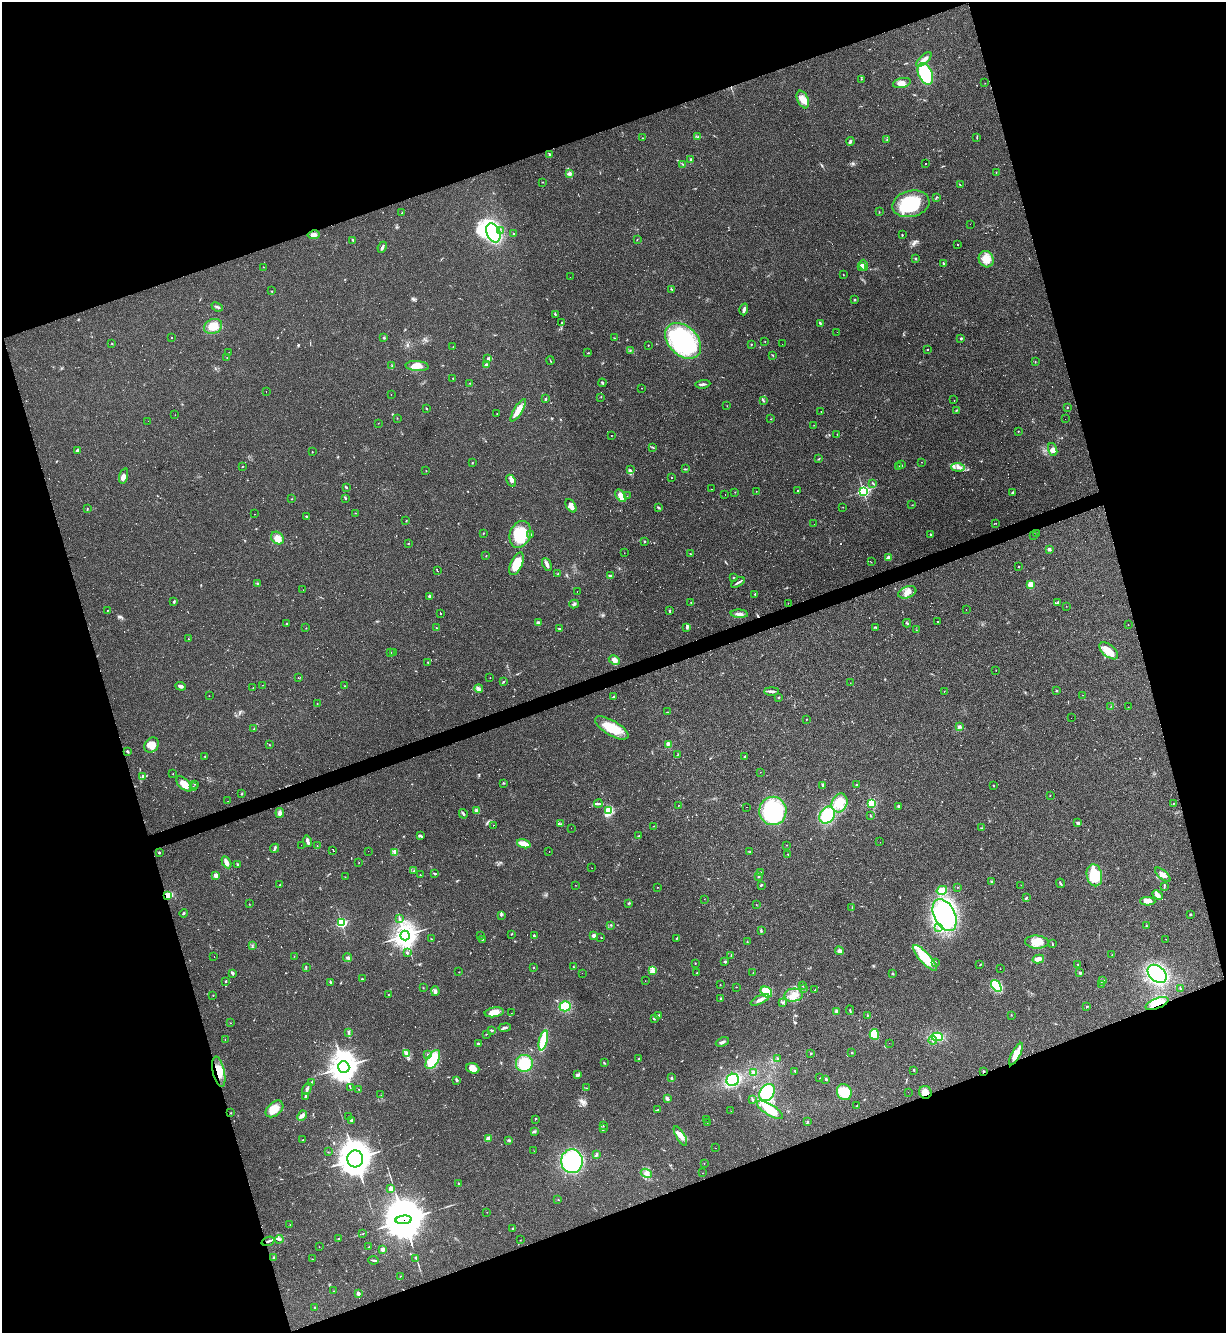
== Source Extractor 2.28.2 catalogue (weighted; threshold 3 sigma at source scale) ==
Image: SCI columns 146-5040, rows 1-5323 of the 5310 x 5323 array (HDU 1 of 3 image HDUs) = the unmasked area's bounding box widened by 8 px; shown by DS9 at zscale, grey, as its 4 x 4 block average (DS9 zoom 1 of the averaged frame): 1 PNG px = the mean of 4 x 4 image px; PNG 1228 x 1335 px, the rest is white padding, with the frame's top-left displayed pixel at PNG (2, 2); every listed detection drawn as its Kron ellipse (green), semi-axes under 4 PNG px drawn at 4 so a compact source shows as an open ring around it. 38% of this frame is shown black and not used: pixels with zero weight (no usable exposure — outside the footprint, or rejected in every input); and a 3 px margin inside the footprint's outer edge (the drizzle kernel's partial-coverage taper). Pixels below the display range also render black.
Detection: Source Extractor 2.28.2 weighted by HDU 2 'WHT'. Background 0.0585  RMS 0.0068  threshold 0.0307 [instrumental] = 3 sigma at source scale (4.5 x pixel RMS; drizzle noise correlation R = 1.50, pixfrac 1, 0.05/0.05 arcsec/px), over >= 5 px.
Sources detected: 746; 10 too faint to see at this stretch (4 x 4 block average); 2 inside a brighter object's white glare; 171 cosmic-ray / hot-pixel residue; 1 long thin detection or spike segment (spike, bleed or trail) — neither listed nor drawn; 13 coinciding with a brighter row at this scale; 24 inside a brighter listed object's ellipse — not listed separately; of the other 525, all 500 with FLUX_AUTO >= 0.643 (the completeness limit of this list) listed and drawn (25 fainter detections not listed), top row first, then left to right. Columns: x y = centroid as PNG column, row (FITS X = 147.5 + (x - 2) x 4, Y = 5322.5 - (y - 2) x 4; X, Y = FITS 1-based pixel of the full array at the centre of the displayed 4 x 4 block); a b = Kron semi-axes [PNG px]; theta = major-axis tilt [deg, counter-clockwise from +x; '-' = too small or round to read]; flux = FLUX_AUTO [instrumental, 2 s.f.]
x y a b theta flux
924 59 9 3 43 19
925 74 11 7 -66 230
861 79 2 2 - 1.3
902 83 9 5 11 25
985 83 2 2 - 0.82
803 100 9 5 -65 34
698 137 3 2 - 2.9
977 137 4 2 - 2.6
642 138 2 2 - 1.4
887 139 2 2 - 1.5
850 141 4 2 - 4.7
550 154 4 2 - 4.9
691 159 3 2 - 3.6
683 164 2 2 - 1.6
926 164 2 2 - 170
996 172 2 2 - 1.4
569 174 3 2 - 5.6
542 182 2 2 - 1.6
960 185 2 2 - 1.4
936 198 2 2 - 2.9
911 204 19 13 14 210
879 212 2 2 - 2.1
402 213 2 2 - 2
970 224 2 2 - 0.65
500 231 2 2 - 1.9
493 233 10 6 -68 300
514 233 2 2 - 1.8
314 235 6 4 9 15
902 235 2 2 - 2.7
637 239 2 2 - 1.5
353 240 3 2 - 5.8
957 245 2 2 - 95
382 247 5 2 - 10
916 259 2 2 - 14
986 259 8 7 - 50
943 263 2 2 - 12
864 265 5 3 - 8.6
862 266 2 2 - 24
263 267 2 2 - 0.95
843 275 2 2 - 1.3
570 277 2 2 - 3.6
672 289 3 2 - 2.2
271 291 2 2 - 1.6
855 300 2 2 - 3.3
217 307 6 2 -23 7.4
744 309 6 2 73 13
555 314 3 2 - 3.6
562 323 2 2 - 2
820 323 3 2 - 3.4
213 326 9 7 21 58
837 332 2 2 - 0.98
172 338 2 2 - 3.6
384 338 2 2 - 7.9
614 338 2 2 - 1.7
961 338 2 2 - 4.1
683 341 21 14 -45 540
765 341 2 2 - 1.4
112 344 2 2 - 1.9
751 344 2 2 - 3.2
782 344 2 2 - 3.3
648 345 2 2 - 1.9
453 347 2 2 - 1.1
927 350 2 2 - 1.6
630 351 2 2 - 1.6
229 352 2 2 - 0.77
588 353 2 2 - 1.7
773 355 2 2 - 2.2
227 358 2 2 - 0.97
488 359 3 2 - 11
550 360 4 2 - 3
1035 362 2 2 - 1.5
486 365 3 2 - 10
392 366 2 2 - 2
417 366 11 5 -4 41
453 378 2 2 - 1.6
470 383 2 2 - 2.1
602 383 4 2 - 4.5
703 384 7 2 7 9.8
641 388 2 2 - 0.91
266 391 2 2 - 1.5
391 394 2 2 - 1
601 397 2 2 - 1.5
545 399 3 2 - 4
763 400 3 2 - 3.7
954 400 2 2 - 1.2
727 406 2 2 - 1
1067 407 2 2 - 3.5
426 408 4 2 - 2.5
518 410 13 4 59 45
956 410 2 2 - 1.8
821 412 2 2 - 1.1
497 414 2 2 - 0.92
175 415 2 2 - 0.76
397 418 2 2 - 1
771 419 2 2 - 1.9
1065 419 2 2 - 2
148 421 2 2 - 3.1
378 423 2 2 - 0.84
814 425 2 2 - 0.86
1018 431 2 2 - 3.2
837 434 2 2 - 2.6
611 435 2 2 - 1.1
653 447 3 2 - 2.9
77 450 3 2 - 9.2
1053 450 7 3 -70 13
312 452 2 2 - 1.8
819 459 3 2 - 2.6
922 462 2 2 - 0.68
472 463 2 2 - 2
901 465 2 2 - 2.2
898 466 2 2 - 2.4
242 467 2 2 - 1.9
958 467 6 2 -3 12
685 469 3 2 - 3
630 470 3 2 - 4.8
426 471 2 2 - 1.5
124 476 8 3 73 16
671 478 2 2 - 2
511 481 6 3 -62 13
873 483 3 2 - 3.6
346 488 3 2 - 3.3
711 489 2 2 - 1.2
756 491 2 2 - 0.82
798 491 2 2 - 2.9
863 491 2 2 - 870
735 492 2 2 - 1.1
1013 493 2 2 - 37
725 494 2 2 - 2.7
621 496 7 3 -53 44
627 496 2 2 - 0.94
345 498 2 2 - 4.4
291 499 2 2 - 1.8
912 505 2 2 - 1.1
571 506 7 4 -57 21
659 507 3 2 - 3.9
843 507 2 2 - 0.76
87 509 2 2 - 1.6
355 513 2 2 - 1.1
254 514 2 2 - 2.7
307 517 3 2 - 5.5
406 521 2 2 - 1.8
996 523 2 2 - 1.5
814 524 2 2 - 0.76
483 533 3 2 - 2
1036 533 2 2 - 0.89
520 534 14 10 68 150
930 534 2 2 - 3.7
531 535 2 2 - 2
1034 536 2 2 - 1.7
277 538 7 5 -40 34
645 541 2 2 - 200
408 543 2 2 - 1.3
1049 549 4 3 - 6.9
624 553 2 2 - 0.87
690 554 3 2 - 2.2
486 556 2 2 - 1.8
889 557 3 2 - 7.5
871 562 2 2 - 1.4
517 564 12 5 65 88
547 564 7 3 -65 13
1018 567 2 2 - 4.7
437 570 2 2 - 140
558 574 2 2 - 1.9
611 576 4 2 - 9.5
733 577 2 2 - 1.7
738 582 8 2 31 8.6
257 583 2 2 - 3
1031 584 2 2 - 180
303 590 2 2 - 0.68
577 592 2 2 - 2.9
907 592 9 5 20 29
755 594 2 2 - 5.6
430 596 3 3 - 7.6
174 602 3 2 - 4.2
691 602 3 2 - 1.6
788 603 2 2 - 0.82
1057 603 4 2 - 4.4
574 604 5 2 - 5.4
1066 606 2 2 - 0.75
966 609 2 2 - 2.3
107 611 3 2 - 1.9
670 611 3 2 - 4
440 613 3 2 - 270
739 614 8 3 -4 15
937 621 2 2 - 57
287 623 2 2 - 8
538 623 4 3 - 9.3
907 623 4 2 - 4.2
1128 625 2 2 - 1.3
875 627 3 2 - 3.2
306 628 2 2 - 1.5
436 628 2 2 - 1.7
687 628 4 2 - 5.7
559 629 3 2 - 4.1
916 630 2 2 - 0.75
188 639 2 2 - 3.5
1109 651 11 6 -39 52
391 652 2 2 - 1.5
394 652 2 2 - 38
614 660 6 3 -27 22
428 662 2 2 - 8.9
996 670 2 2 - 1.2
298 678 2 2 - 1.2
490 678 2 2 - 0.89
503 682 3 2 - 2.7
850 683 2 2 - 0.95
262 685 2 2 - 1.1
181 686 5 3 - 10
345 686 2 2 - 1.4
253 688 2 2 - 2.9
479 689 4 3 - 8.4
771 691 7 2 0 9.2
944 691 2 2 - 0.93
1056 691 2 2 - 3.1
1082 695 2 2 - 0.79
209 696 2 2 - 0.98
613 697 2 2 - 3.4
778 697 2 2 - 3.3
317 703 2 2 - 1.8
1111 706 2 2 - 0.97
1128 707 2 2 - 0.95
667 712 2 2 - 1.4
1071 718 2 2 - 0.72
807 719 2 2 - 1.3
960 727 3 3 - 6.7
612 728 19 7 -30 100
254 729 3 2 - 3.7
668 744 3 3 - 6.4
151 745 8 6 51 32
270 745 2 2 - 2.3
128 751 3 2 - 6.1
678 754 4 2 - 3.5
205 756 2 2 - 2.6
745 756 2 2 - 13
760 772 2 2 - 0.82
173 774 2 2 - 0.88
143 776 3 2 - 6.1
503 783 3 2 - 3.7
184 784 9 5 -43 47
194 784 2 2 - 1.5
823 785 4 2 - 5.2
856 785 2 2 - 2.1
993 785 2 2 - 2
193 787 3 2 - 2.5
242 794 2 2 - 2.2
1050 795 2 2 - 1.2
228 801 2 2 - 1.1
839 803 10 7 69 48
872 803 2 2 - 430
1174 803 2 2 - 1.3
598 804 4 2 - 7.4
679 805 2 2 - 1
899 806 3 3 - 6.1
747 807 2 2 - 8.5
476 810 4 3 - 7.1
609 811 3 2 - 240
773 811 14 13 - 460
280 813 5 3 - 14
463 814 5 2 - 6.9
827 815 9 7 58 170
870 815 3 2 - 2.5
1078 823 2 2 - 8.5
561 824 2 2 - 1.3
494 825 2 2 - 25
654 826 2 2 - 1.6
571 828 2 2 - 6.9
981 828 3 2 - 2.8
421 836 3 2 - 4.3
638 836 3 2 - 2
308 841 6 2 -77 18
880 842 2 2 - 3.4
524 844 7 3 -18 43
301 845 2 2 - 0.98
787 845 2 2 - 0.78
317 846 2 2 - 0.98
275 848 4 2 - 8.3
333 850 2 2 - 100
368 851 2 2 - 5.2
750 851 2 2 - 1.7
395 852 3 2 - 5.6
549 852 2 2 - 87
159 853 2 2 - 4.1
788 854 2 2 - 1.5
226 862 6 3 -61 17
359 862 2 2 - 1.1
238 864 2 2 - 3.5
592 868 2 2 - 0.95
414 871 3 2 - 2.2
760 873 3 2 - 4
435 874 3 2 - 4.9
216 875 2 2 - 73
420 875 2 2 - 1.9
1094 875 11 7 -79 140
1163 875 9 3 -41 22
345 877 2 2 - 1.6
759 877 2 2 - 2.3
991 881 3 2 - 3.1
1060 883 5 2 - 5.7
280 885 2 2 - 1.2
575 885 2 2 - 0.8
761 885 3 2 - 4.5
1021 885 2 2 - 0.66
657 887 2 2 - 1.9
957 887 2 2 - 1.4
1164 887 3 2 - 3.2
942 890 5 4 - 37
168 895 3 3 - 31
1158 895 6 3 -45 23
1027 897 3 2 - 3.7
704 899 2 2 - 0.67
1148 901 7 4 -2 22
629 903 3 2 - 4.1
249 904 2 2 - 1.3
756 904 2 2 - 1.1
852 907 2 2 - 1.3
183 913 4 2 - 3.9
1190 914 2 2 - 2.7
501 915 2 2 - 2.8
944 915 17 10 -64 520
399 918 2 2 - 2
341 922 2 2 - 630
611 925 2 2 - 3
1146 926 2 2 - 1.5
938 927 2 2 - 2
761 931 3 2 - 4.7
511 934 2 2 - 2.4
405 935 5 4 - 3300
480 936 3 2 - 3.8
534 936 3 2 - 3.4
594 936 2 2 - 66
601 938 2 2 - 1.1
431 939 2 2 - 2.4
482 939 2 2 - 2.5
676 939 2 2 - 2.5
1166 939 2 2 - 0.94
747 941 2 2 - 1.3
1037 942 12 6 -3 49
1052 944 3 2 - 2.4
252 946 2 2 - 2
839 951 4 3 - 13
407 953 2 2 - 4.6
731 955 2 2 - 1.5
1112 955 2 2 - 1.2
294 956 2 2 - 1.1
214 957 2 2 - 1.3
347 958 4 3 - 6.9
925 958 17 5 -47 130
1038 959 6 3 13 26
725 962 2 2 - 5.4
935 962 2 2 - 2.1
695 963 2 2 - 1.7
1078 964 2 2 - 1.9
980 965 4 2 - 2.4
306 967 2 2 - 1.6
573 967 2 2 - 3.6
534 968 3 2 - 1.5
1000 969 2 2 - 0.76
652 970 4 3 - 12
459 972 2 2 - 1.5
753 972 2 2 - 0.79
232 973 3 2 - 7.8
582 973 2 2 - 1.4
697 973 2 2 - 1.1
1080 973 3 2 - 4.4
893 974 2 2 - 2.5
1157 974 11 7 -40 410
362 979 2 2 - 3.4
226 981 2 2 - 3
645 981 2 2 - 0.64
1103 981 3 2 - 3.7
330 982 3 2 - 3.2
1101 984 2 2 - 2.2
720 985 2 2 - 2.7
802 986 2 2 - 1.2
996 986 7 3 -54 92
736 987 2 2 - 1.7
423 988 2 2 - 1.9
803 988 2 2 - 2
1180 989 3 2 - 1.9
815 990 2 2 - 1.5
435 991 5 3 - 9.8
766 992 6 5 - 95
388 994 2 2 - 1.5
213 995 2 2 - 1.6
794 995 9 6 7 36
721 998 2 2 - 11
760 1000 10 3 25 19
783 1003 3 2 - 4.3
1157 1003 12 5 22 55
565 1006 5 5 - 99
1087 1007 3 2 - 3.6
850 1010 4 2 - 4.3
837 1011 3 3 - 7.5
494 1012 9 5 8 41
511 1013 2 2 - 0.84
659 1015 3 2 - 3.2
867 1015 2 2 - 2
1011 1015 2 2 - 1.7
654 1018 3 2 - 5.3
230 1023 2 2 - 1.5
505 1027 6 2 10 8.6
492 1030 3 2 - 5.2
349 1033 3 2 - 3.3
486 1034 2 2 - 1.9
874 1034 5 4 - 67
937 1037 6 4 -4 86
225 1039 2 2 - 0.97
543 1040 10 3 76 210
933 1040 4 2 - 5.7
722 1042 7 2 22 12
889 1043 2 2 - 0.88
478 1044 3 3 - 8.5
407 1053 3 3 - 6.7
811 1053 2 2 - 2.7
852 1053 2 2 - 2
1016 1054 12 3 63 65
428 1055 3 2 - 4.5
638 1059 3 2 - 2.1
778 1059 2 2 - 6.1
433 1060 11 5 58 150
524 1063 8 8 - 110
604 1063 3 2 - 2.9
344 1067 6 5 - 4300
473 1068 6 5 - 38
914 1070 2 2 - 3.1
795 1071 3 2 - 3
984 1071 3 2 - 3.2
219 1072 15 6 -77 64
754 1073 2 2 - 12
578 1075 4 3 - 11
671 1078 2 2 - 6.3
820 1078 2 2 - 1.7
826 1079 3 2 - 6
457 1080 4 2 - 4.3
733 1080 6 6 - 140
311 1082 3 2 - 3.4
350 1087 2 2 - 1.5
587 1088 2 2 - 1.7
307 1089 7 3 61 12
359 1090 2 2 - 1.5
844 1092 8 7 - 95
908 1092 2 2 - 0.88
925 1092 6 6 - 32
767 1093 9 7 55 210
381 1095 2 2 - 2
306 1096 3 2 - 7
667 1099 3 2 - 12
752 1099 4 2 - 4.4
856 1106 2 2 - 2.6
274 1109 10 6 41 56
657 1110 4 2 - 4.2
770 1110 15 5 -31 76
731 1111 2 2 - 0.91
231 1113 2 2 - 1.3
302 1116 5 3 - 15
349 1116 2 2 - 1.3
535 1119 2 2 - 1.7
707 1119 2 2 - 0.73
351 1120 4 2 - 4.7
807 1121 3 2 - 3
707 1123 2 2 - 2.2
603 1125 2 2 - 1.7
603 1129 3 2 - 4
534 1131 3 2 - 4.3
680 1136 11 3 -59 26
488 1139 2 2 - 92
303 1140 2 2 - 1.9
509 1140 3 2 - 4
715 1148 2 2 - 21
534 1151 2 2 - 0.73
328 1152 2 2 - 1.1
596 1155 3 2 - 5.3
355 1159 8 8 - 6200
572 1161 12 11 - 400
704 1163 2 2 - 1.7
646 1173 6 4 -26 14
702 1173 2 2 - 0.69
458 1183 3 2 - 2.9
391 1189 2 2 - 75
558 1200 2 2 - 1
487 1212 2 2 - 0.97
404 1220 8 3 5 6000
290 1225 2 2 - 1.1
513 1228 3 2 - 3.2
363 1234 2 2 - 2.1
279 1239 4 2 - 7.3
338 1239 2 2 - 11
520 1240 2 2 - 0.87
268 1241 7 2 19 9
319 1247 2 2 - 0.89
369 1247 3 2 - 2.4
383 1249 2 2 - 64
274 1258 3 2 - 4.6
416 1258 3 2 - 3.5
313 1259 2 2 - 1.2
373 1260 5 2 - 5.4
400 1276 2 2 - 1.1
334 1291 2 2 - 0.89
358 1293 3 3 - 14
315 1307 2 2 - 2.2
Overlapping masked pixels (flux is a lower limit): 8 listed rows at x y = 168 895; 1157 1003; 1016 1054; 984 1071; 219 1072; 925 1092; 404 1220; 268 1241
Diffuse or blended objects may show on this block-average render without a row.